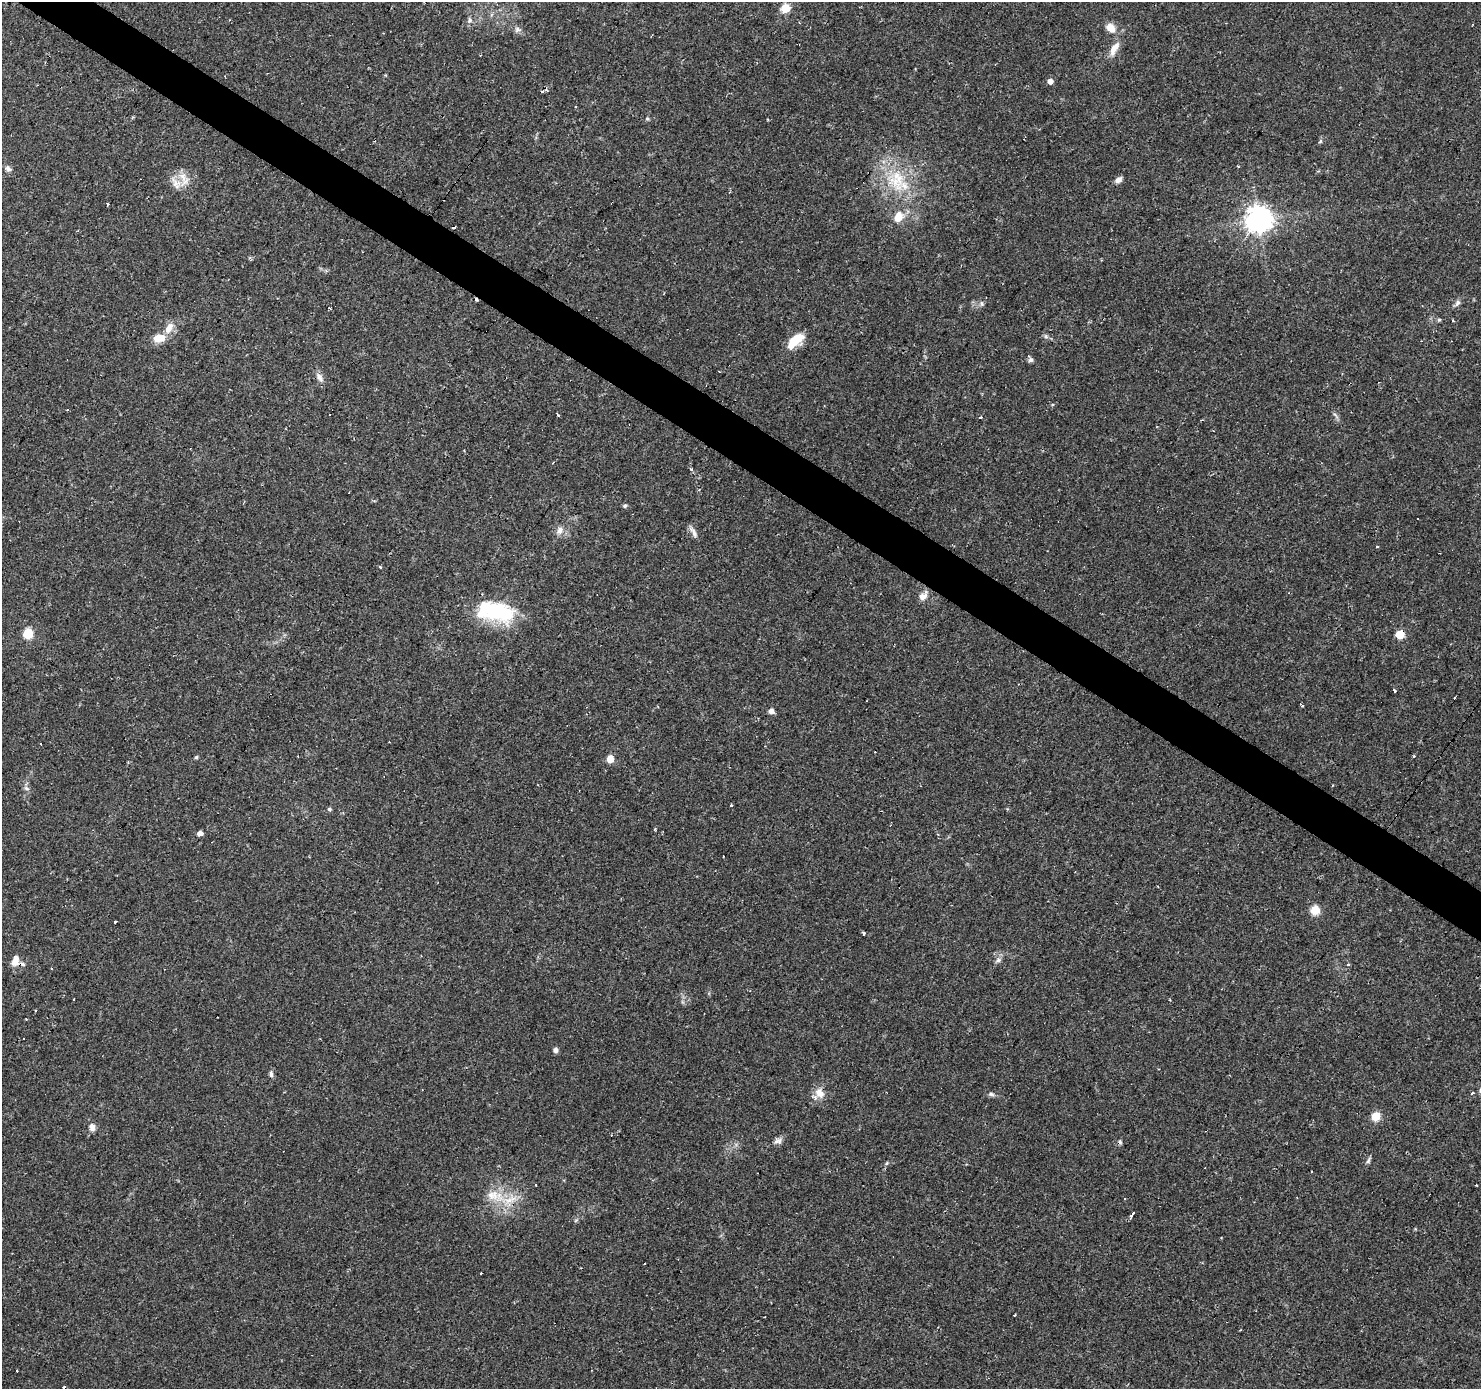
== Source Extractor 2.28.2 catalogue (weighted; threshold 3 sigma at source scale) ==
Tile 11 of 4 x 4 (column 3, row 3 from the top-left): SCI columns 2960-4438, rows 1569-2955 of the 5921 x 5977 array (HDU 1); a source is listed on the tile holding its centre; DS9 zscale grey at full resolution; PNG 1483 x 1391 px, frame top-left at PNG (2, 2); no overlay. Shown black and unused: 3% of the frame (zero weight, under 2 of 3 exposures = <1% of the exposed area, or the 3 px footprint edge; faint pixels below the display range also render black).
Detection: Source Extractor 2.28.2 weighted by HDU 2 'WHT'; one run over the whole footprint, this tile lists its part. Background 0.0429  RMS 0.0034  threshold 0.0153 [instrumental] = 3 sigma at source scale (4.5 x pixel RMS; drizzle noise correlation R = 1.50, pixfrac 1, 0.0396/0.0396 arcsec/px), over >= 5 px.
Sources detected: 93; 18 cosmic-ray / hot-pixel residue — not listed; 3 inside a brighter listed object's ellipse — not listed separately; the other 72 listed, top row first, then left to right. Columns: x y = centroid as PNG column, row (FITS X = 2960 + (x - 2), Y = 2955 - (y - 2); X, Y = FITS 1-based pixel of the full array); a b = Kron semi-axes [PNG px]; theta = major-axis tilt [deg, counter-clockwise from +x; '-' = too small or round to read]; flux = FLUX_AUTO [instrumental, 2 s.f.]
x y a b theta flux
785 8 5 5 - 15
470 20 8 6 -85 1
1111 28 13 9 -38 3.9
517 29 10 6 -10 1.2
1114 48 21 8 60 3.8
1050 81 5 5 - 2.1
542 91 4 4 - 0.69
647 119 6 4 0 0.44
1320 141 7 5 58 0.5
8 169 9 7 -39 1.1
183 177 17 10 -54 3.7
898 177 42 14 -77 14
1118 180 10 6 34 1.4
108 204 3 2 - 0.53
898 217 13 9 69 4.8
1259 219 8 8 - 380
1457 303 10 6 59 1.1
982 304 8 5 -73 0.72
329 308 3 3 - 0.42
1439 320 5 5 - 0.45
168 329 12 10 48 2.8
158 338 12 8 9 5.2
796 340 23 10 40 7.4
1031 360 7 7 - 0.99
320 378 13 7 -70 1.9
67 409 3 2 - 0.47
557 414 5 2 - 0.57
1335 415 13 2 -49 0.66
981 418 3 3 - 0.88
1201 420 3 2 - 0.26
691 469 4 3 - 0.81
625 506 6 5 - 0.59
1418 519 3 3 - 0.54
560 530 10 8 57 2
694 533 14 6 -72 1.6
1377 547 3 3 - 0.47
380 567 3 2 - 1.2
923 596 14 9 47 2.3
496 611 40 18 -10 32
28 634 5 5 - 20
1400 634 5 5 - 13
1395 690 3 3 - 0.62
771 711 5 5 - 1.8
1414 756 3 2 - 1.1
196 757 5 4 - 0.49
610 759 5 5 - 6.7
26 788 9 5 -20 0.9
732 805 3 3 - 0.98
329 809 6 4 -15 0.58
655 829 5 3 - 0.34
200 833 4 4 - 2.3
1315 910 5 5 - 16
115 922 3 2 - 0.52
863 933 4 3 - 1.5
15 960 15 9 75 3.5
998 960 7 6 - 0.96
1348 964 4 4 - 0.62
35 1010 3 2 - 0.32
555 1050 7 5 87 0.98
271 1074 8 5 -83 0.93
819 1093 15 12 -53 3.7
991 1094 9 5 -11 0.88
1472 1094 4 3 - 0.81
1376 1116 5 5 - 9.8
92 1127 9 7 -79 1.9
779 1141 10 8 89 1.4
1120 1142 6 3 -55 0.56
1368 1160 10 5 66 0.79
887 1163 6 4 70 0.41
535 1185 3 3 - 1.9
493 1195 19 14 5 6.2
1132 1215 6 3 54 5.2
Overlapping masked pixels (flux is a lower limit): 4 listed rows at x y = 1259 219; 1400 634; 15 960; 819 1093